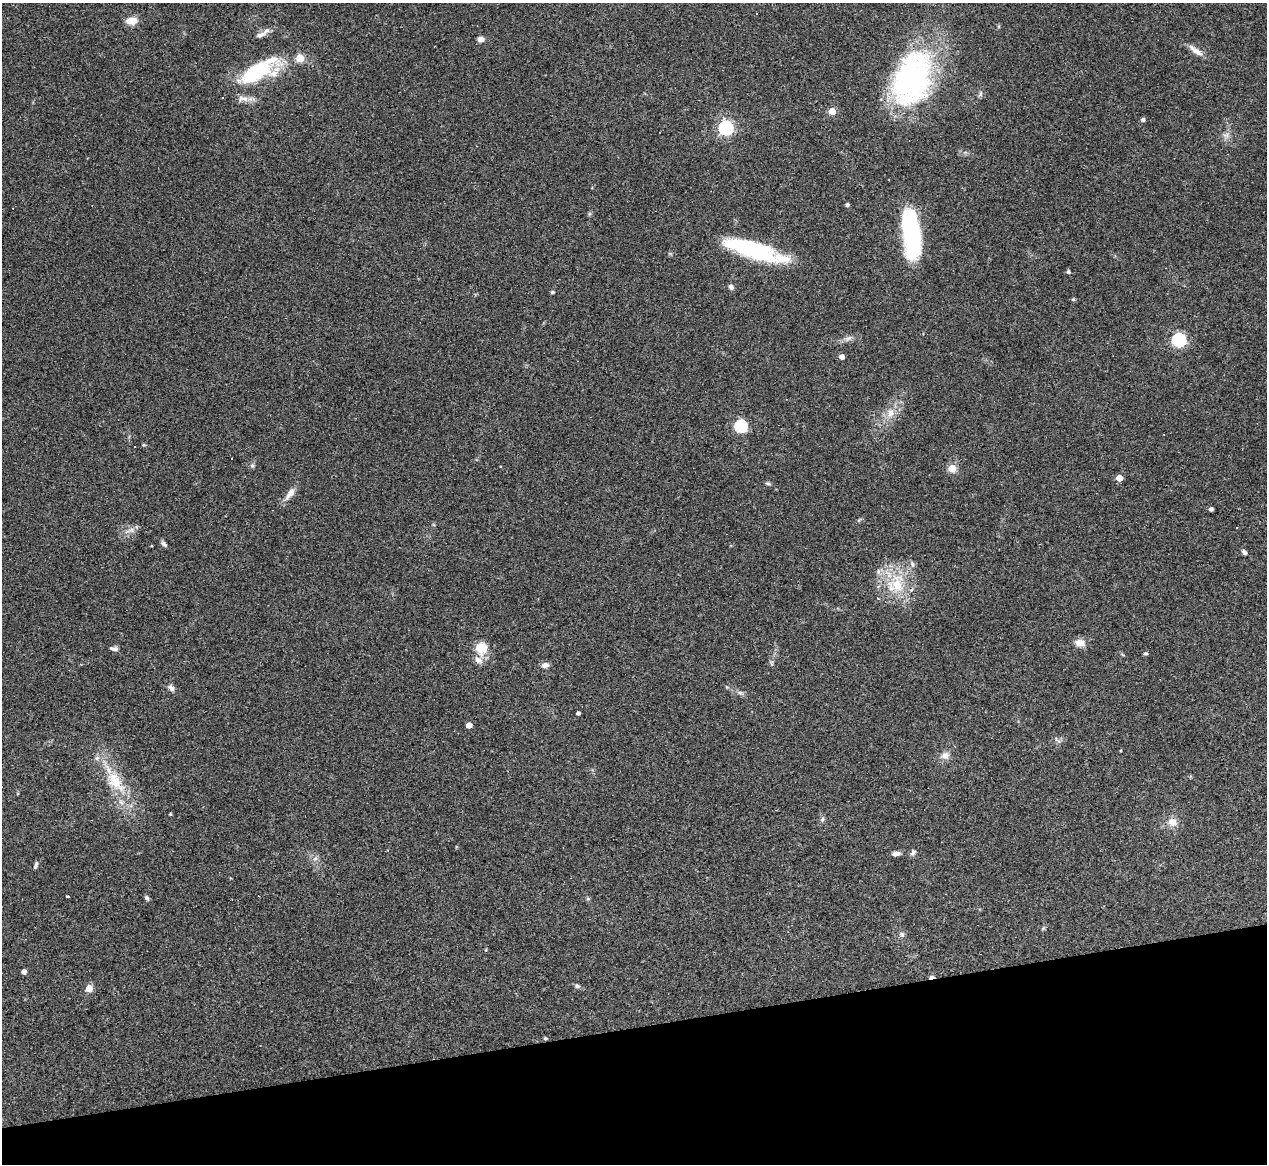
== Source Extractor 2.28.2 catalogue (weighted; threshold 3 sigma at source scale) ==
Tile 14 of 4 x 4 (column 2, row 4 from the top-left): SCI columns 1266-2530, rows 254-1415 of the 5061 x 5039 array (HDU 1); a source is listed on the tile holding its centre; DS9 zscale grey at full resolution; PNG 1269 x 1166 px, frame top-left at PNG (2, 3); no overlay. Shown black and unused: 12% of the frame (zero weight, under 3 of 4 exposures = <1% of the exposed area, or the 3 px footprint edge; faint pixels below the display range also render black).
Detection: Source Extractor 2.28.2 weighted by HDU 2 'WHT'; one run over the whole footprint, this tile lists its part. Background 0.0954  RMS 0.0058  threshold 0.026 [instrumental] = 3 sigma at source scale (4.5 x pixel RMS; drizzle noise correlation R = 1.50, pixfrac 1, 0.05/0.05 arcsec/px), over >= 5 px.
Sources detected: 71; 1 inside a brighter object's white glare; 5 cosmic-ray / hot-pixel residue — not listed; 4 inside a brighter listed object's ellipse — not listed separately; the other 61 listed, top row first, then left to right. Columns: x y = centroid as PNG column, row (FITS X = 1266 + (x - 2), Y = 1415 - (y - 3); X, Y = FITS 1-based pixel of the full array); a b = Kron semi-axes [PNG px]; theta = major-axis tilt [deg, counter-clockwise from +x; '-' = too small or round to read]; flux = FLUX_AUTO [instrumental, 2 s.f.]
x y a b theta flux
132 21 11 7 6 7.4
260 35 20 6 24 3.4
481 39 6 6 - 3.1
1196 51 22 7 -34 4.6
300 58 5 5 - 21
259 70 44 21 1 31
912 79 59 38 72 120
243 99 19 7 -7 3.8
832 111 5 5 - 11
1143 120 5 4 - 1.3
726 128 6 6 - 140
1226 135 9 6 8 2.1
847 205 4 4 - 1.3
911 231 43 16 -82 66
752 249 57 16 -17 54
1068 272 4 4 - 1.3
731 287 7 6 - 1.5
552 292 5 4 - 0.74
1073 299 5 4 - 0.82
849 338 12 5 26 2.1
1179 340 6 6 - 96
842 357 4 4 - 3.2
891 413 11 10 - 5
741 426 6 6 - 68
143 445 5 4 - 0.76
252 465 6 4 0 0.92
952 468 5 5 - 18
1119 478 5 4 - 8.5
768 484 8 3 -19 0.87
290 493 17 7 54 5
1211 509 4 4 - 1.7
131 530 7 6 - 1.9
164 544 9 5 -42 1.4
1244 552 6 5 - 1.4
912 563 7 4 -59 1.2
897 584 30 21 -82 24
1080 643 13 10 -9 4.2
482 648 13 12 - 11
114 649 11 5 -6 1.6
1145 653 6 4 0 0.81
545 665 9 6 14 2.3
727 687 5 4 - 0.62
172 689 8 5 -12 1.8
740 693 7 4 -1 1.2
578 713 4 3 - 1.4
469 725 5 4 - 5.8
945 756 11 9 39 3.6
115 781 35 18 -51 21
170 814 3 3 - 0.64
822 819 7 5 69 1.2
1172 822 12 12 - 4.9
913 852 8 6 68 1.6
896 854 9 5 6 2.5
36 865 9 4 73 1.4
67 896 4 3 - 1
147 898 6 5 - 1.2
902 934 7 6 - 1.6
24 972 4 4 - 2.8
577 986 6 5 - 1.1
89 988 5 5 - 11
545 1038 4 4 - 0.99
Overlapping masked pixels (flux is a lower limit): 3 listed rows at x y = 912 79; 911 231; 545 1038